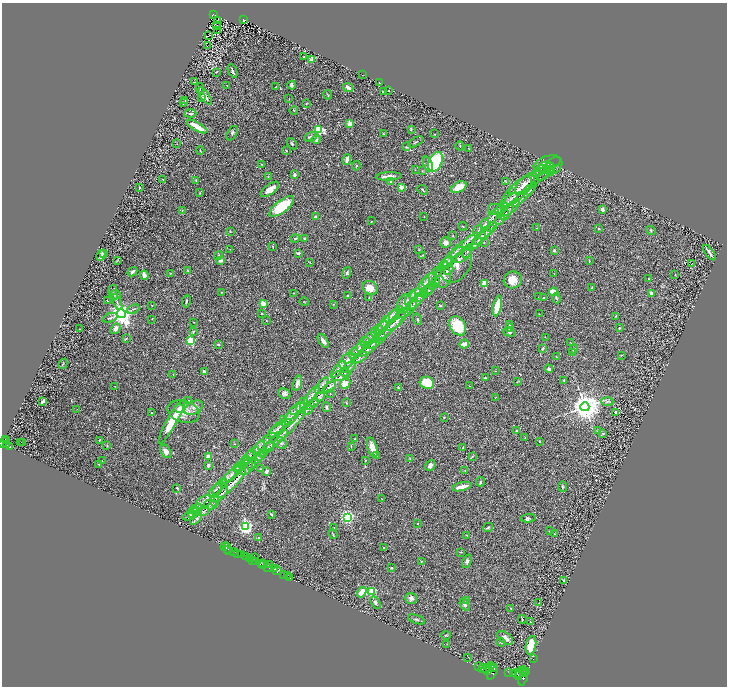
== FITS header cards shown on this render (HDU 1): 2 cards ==
NAXIS1  =                 1449
NAXIS2  =                 1368

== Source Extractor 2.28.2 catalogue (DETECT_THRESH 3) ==
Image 1449 x 1368 px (HDU 1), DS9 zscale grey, zoomed out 1/2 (1 PNG px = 2 x 2 image px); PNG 729 x 688 px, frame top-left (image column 1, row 1367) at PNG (2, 3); each listed source drawn as its Kron ellipse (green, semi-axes under 4 px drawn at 4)
Background 0.392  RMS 0.028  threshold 0.0849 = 3 sigma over >= 5 px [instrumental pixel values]
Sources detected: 453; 38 cannot appear on this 1/2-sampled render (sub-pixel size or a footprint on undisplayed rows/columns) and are neither listed nor drawn; the other 415 listed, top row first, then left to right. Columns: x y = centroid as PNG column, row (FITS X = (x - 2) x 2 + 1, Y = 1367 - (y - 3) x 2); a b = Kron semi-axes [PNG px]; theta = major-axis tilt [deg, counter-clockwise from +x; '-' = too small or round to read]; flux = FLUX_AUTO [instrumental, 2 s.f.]
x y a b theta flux
213 14 4 2 - 47
243 20 3 2 - 68
218 21 2 1 - 4.5
217 26 2 1 - 1.8
218 31 2 1 - 48
208 36 3 1 - 2.7
207 46 3 2 - 1.7
304 57 2 2 - 3.5
312 60 4 3 - 27
233 71 7 2 -67 8.9
216 72 2 1 - 2.6
363 75 2 1 - 1.3
195 82 2 2 - 2.3
379 83 3 2 - 2.5
292 85 4 4 - 11
227 86 2 2 - 1.7
276 87 4 2 - 2.4
348 87 5 3 - 17
200 88 5 2 - 3.8
389 91 2 2 - 3.7
384 92 3 2 - 11
328 95 5 2 - 3.8
205 96 10 3 -55 23
202 97 3 2 - 19
289 99 2 1 - 1.4
185 100 3 2 - 2.5
184 103 3 2 - 2
306 103 4 3 - 4.1
294 110 4 2 - 2.9
190 114 6 4 3 9.3
350 124 2 2 - 150
197 127 11 3 -30 75
411 129 4 2 - 4.3
318 130 3 3 - 400
232 133 8 4 62 12
384 134 3 2 - 2.9
434 134 3 2 - 2.3
311 137 7 4 22 19
316 139 4 4 - 18
416 142 8 2 29 5.9
177 144 3 2 - 2.1
292 144 6 3 -58 8.9
460 146 4 2 - 3.1
406 147 4 3 - 6
469 149 3 2 - 2.9
200 151 4 2 - 3.7
286 151 3 2 - 4.6
347 160 5 2 - 33
435 162 10 6 67 350
547 163 14 7 19 28
262 164 3 2 - 4.5
428 164 8 4 -68 18
356 166 5 3 - 5.4
553 166 10 7 42 23
544 167 8 4 24 15
550 169 6 5 - 15
415 170 2 1 - 1.6
540 170 6 4 50 10
548 170 3 1 - 3
422 171 3 3 - 4
537 173 4 3 - 6.7
546 173 10 4 37 7.9
294 174 3 3 - 11
389 176 13 3 3 44
268 177 3 2 - 3.5
163 179 2 2 - 6.5
196 180 3 3 - 3.3
530 181 24 6 30 48
391 182 4 3 - 13
506 182 3 1 - 2.4
523 186 10 6 51 25
401 187 2 2 - 64
459 187 8 5 29 93
139 188 3 2 - 5.2
270 189 11 5 36 46
422 190 5 3 - 7.8
518 191 21 8 43 72
200 193 3 2 - 2.3
524 195 16 4 44 27
509 201 10 3 42 18
282 206 15 6 37 220
502 208 7 4 37 14
511 208 10 3 44 19
495 209 7 5 -12 18
602 209 2 2 - 43
182 210 4 2 - 3.9
507 212 10 3 60 12
504 215 5 3 - 7.4
315 216 2 2 - 15
493 216 8 3 56 15
424 217 2 2 - 2.1
500 219 5 4 - 11
371 221 3 2 - 2.8
485 224 5 3 - 6.9
463 226 4 2 - 3.8
492 227 6 4 41 12
537 228 3 2 - 2.6
599 229 3 3 - 3.5
651 230 5 3 - 7.3
230 231 3 2 - 3.5
478 231 6 3 69 7.9
486 232 10 3 38 15
453 236 2 2 - 1.9
481 237 12 4 39 19
295 238 4 3 - 7.4
305 239 3 2 - 11
478 241 10 3 50 17
445 242 5 5 - 20
484 242 2 2 - 2.9
465 245 18 4 41 34
273 247 3 2 - 3.6
230 249 3 2 - 2
419 250 3 2 - 2.8
554 250 2 2 - 10
467 251 7 2 64 7
104 253 2 2 - 2.6
298 253 4 3 - 11
709 253 9 2 -55 17
101 255 6 3 61 18
422 255 3 2 - 3.8
218 256 5 3 - 5.8
462 256 10 5 32 14
452 257 17 3 52 25
220 260 4 3 - 21
117 261 4 2 - 3
589 261 3 2 - 4.2
310 262 3 2 - 2.6
446 263 7 3 40 11
691 263 2 1 - 34
456 265 20 13 55 78
443 266 5 3 - 7.9
449 270 5 4 - 11
188 271 3 3 - 3.6
132 272 5 3 - 18
437 272 4 2 - 4
171 273 3 2 - 2.6
347 273 6 4 71 10
554 274 3 2 - 1.5
675 274 2 2 - 1.8
144 275 5 2 - 39
443 277 11 8 76 34
648 279 3 2 - 1.8
430 280 9 5 44 16
513 280 9 8 - 63
436 282 4 3 - 4.6
484 283 2 2 - 190
424 284 8 3 60 12
433 286 5 3 - 7.2
370 288 8 6 -29 69
592 288 3 2 - 4.6
430 289 7 3 62 7.4
113 290 5 2 - 4.9
426 291 7 3 24 8.4
221 292 2 2 - 2.4
554 292 5 3 - 73
293 293 2 2 - 2.7
652 293 3 3 - 23
415 294 6 3 41 10
424 294 4 3 - 8.5
115 295 6 4 -2 9.3
348 296 2 2 - 6.9
369 297 4 3 - 5.1
420 297 6 4 38 11
538 297 2 2 - 1.8
544 297 3 2 - 4.8
410 298 8 4 58 14
556 298 5 2 - 6.8
107 301 2 2 - 2.2
186 301 6 2 80 6.6
117 302 8 3 -66 11
304 302 5 2 - 2.8
415 302 11 3 41 17
263 304 2 2 - 150
333 304 3 2 - 2.7
404 304 9 6 70 24
152 305 2 1 - 4.2
440 306 4 2 - 3.7
497 306 10 3 78 110
411 307 9 4 56 16
133 309 6 2 20 7.2
400 309 3 2 - 2.5
121 313 4 4 - 5100
261 313 2 2 - 3.1
405 313 7 3 33 10
539 314 2 1 - 1.9
393 315 9 4 42 19
616 316 2 2 - 2.6
110 318 8 3 19 9
152 319 2 2 - 1.9
418 319 6 3 -68 6
266 321 2 1 - 2.2
194 322 2 2 - 2
387 322 16 3 50 28
396 322 13 5 40 23
384 324 9 3 60 14
509 325 3 3 - 5.8
458 326 10 7 -56 180
509 328 3 2 - 4.2
619 328 3 3 - 5.8
79 329 3 2 - 1.8
115 329 6 4 52 27
388 329 18 3 40 25
379 330 5 3 - 8.2
193 331 4 3 - 5
509 332 7 4 -17 9.3
375 333 5 2 - 5.6
380 337 5 3 - 5.9
545 337 2 1 - 1.5
126 338 3 2 - 4
368 339 9 3 44 15
377 339 3 3 - 4.3
191 341 3 3 - 430
323 341 8 3 -56 24
365 342 6 5 - 10
373 343 10 3 24 14
570 343 3 2 - 2.2
218 344 3 2 - 5.8
464 344 4 3 - 69
359 348 9 4 36 15
368 349 11 3 35 15
542 349 3 2 - 13
574 349 5 3 - 10
572 353 4 3 - 10
354 354 6 1 73 3.1
621 355 3 2 - 3.9
556 357 3 2 - 2.2
360 358 8 4 29 14
347 361 9 6 49 24
63 364 5 2 - 4.9
349 367 8 4 37 12
338 369 11 3 48 18
549 369 4 3 - 14
495 371 3 2 - 3.3
204 372 4 3 - 22
345 372 4 4 - 6.6
173 374 2 1 - 1.3
341 375 10 5 16 20
485 378 4 3 - 6.2
564 380 2 2 - 4.3
517 382 3 2 - 2.2
297 383 8 3 73 21
427 383 7 6 - 150
345 384 5 4 - 63
322 385 9 3 55 15
115 386 2 1 - 2.2
469 386 3 2 - 2
330 387 7 4 37 15
398 388 3 2 - 3.6
284 394 7 5 -31 14
330 394 3 2 - 2.4
311 395 12 3 52 20
320 397 5 3 - 11
495 398 3 1 - 1.7
43 401 3 2 - 16
188 401 2 2 - 6.4
314 402 5 2 - 7.4
607 402 6 3 -3 8.9
346 403 4 2 - 3.4
302 405 8 4 54 16
310 406 3 3 - 5.8
326 407 5 3 - 7.7
585 407 4 4 - 10000
180 408 5 4 - 16
194 408 10 6 29 31
77 409 3 2 - 2
299 409 10 2 23 11
307 410 6 4 25 11
183 411 16 10 -16 79
615 412 2 2 - 9.3
152 413 4 3 - 4.6
293 414 12 5 58 28
444 417 3 2 - 4.2
283 419 3 2 - 2.5
172 422 25 5 60 160
291 425 21 4 49 39
280 426 12 4 32 20
517 431 4 3 - 13
598 431 4 3 - 9.3
275 432 10 3 40 16
603 433 4 3 - 5
525 438 3 2 - 1.6
6 439 4 2 - 370
267 439 5 3 - 7.6
355 439 3 2 - 5.6
99 440 4 2 - 4.9
7 441 2 1 - 180
275 441 15 3 39 24
539 441 2 2 - 3
3 442 5 3 - 690
21 442 2 1 - 0.79
23 442 2 1 - 2.1
281 443 6 5 - 13
7 444 4 2 - 300
234 444 3 3 - 3.5
107 446 3 3 - 4.1
351 446 3 2 - 3.3
9 447 3 2 - 220
259 448 8 4 54 14
268 448 6 4 42 12
372 448 10 4 -73 58
463 448 3 2 - 4.6
166 451 7 5 -61 28
253 453 7 4 37 15
263 453 5 2 - 6.7
377 455 4 3 - 5.7
208 456 4 4 - 24
250 456 7 4 32 13
260 456 5 3 - 7.4
472 457 3 2 - 3.5
256 459 6 3 19 7.1
410 459 3 2 - 2.8
246 460 5 3 - 6.9
365 460 3 2 - 2.6
102 461 2 1 - 1.7
99 464 2 2 - 2.7
251 464 6 2 78 3.5
208 465 3 3 - 9.2
430 465 6 4 50 22
240 466 6 4 19 12
237 468 5 4 - 11
247 469 8 3 47 11
260 469 4 2 - 3
267 471 2 2 - 53
465 471 3 2 - 3.8
231 475 12 3 42 24
480 482 5 2 - 4.7
224 483 4 4 - 7.6
232 483 19 3 46 32
220 486 10 3 50 17
462 487 10 3 13 58
562 487 5 3 - 6.5
177 488 3 2 - 3.8
216 490 9 3 39 15
221 494 9 2 47 11
382 499 3 1 - 1.8
215 501 6 3 88 8.2
204 502 9 5 35 20
210 505 6 4 -2 12
197 509 5 3 - 10
195 510 5 4 - 9.2
204 511 6 3 34 8.6
193 513 5 4 - 8.4
271 514 3 2 - 7.6
190 516 8 3 21 11
347 517 3 3 - 1500
528 518 7 3 5 8
196 519 7 4 46 13
418 524 3 2 - 2.2
246 527 3 3 - 1500
488 527 5 3 - 8.2
334 528 2 2 - 4.9
549 531 4 2 - 3.4
333 534 5 2 - 5
554 534 2 2 - 2.5
467 535 2 2 - 2.3
258 537 3 2 - 3.1
224 547 2 2 - 10
227 548 6 2 -84 30
384 548 3 2 - 5.2
229 549 2 1 - 17
234 551 2 1 - 54
461 552 3 2 - 2.7
238 553 2 2 - 250
242 555 2 1 - 370
245 556 3 2 - 93
250 558 3 2 - 71
254 558 2 1 - 120
252 560 2 1 - 28
255 561 3 1 - 500
421 561 2 2 - 3.1
467 561 7 3 68 11
263 563 2 1 - 410
261 565 3 1 - 270
264 565 2 2 - 230
269 565 4 2 - 410
268 568 5 1 - 180
391 568 3 3 - 5.8
275 569 3 2 - 750
277 571 5 2 - 800
284 574 3 2 - 690
287 575 2 1 - 790
290 577 3 2 - 710
564 581 3 2 - 2.7
362 592 6 3 56 83
372 592 3 3 - 430
411 598 6 5 - 19
466 601 3 2 - 5.3
376 602 7 4 -60 16
539 603 3 2 - 2.2
465 605 6 3 -54 13
511 608 2 2 - 6
416 619 9 3 -20 7.9
522 619 5 3 - 5.3
530 622 2 2 - 2.2
446 635 5 2 - 4.1
505 638 9 5 -37 29
501 642 5 3 - 5.7
447 644 3 2 - 2.3
531 645 9 5 79 140
468 657 2 1 - 1
533 659 2 1 - 13
478 667 2 1 - 190
490 667 5 3 - 3300
493 667 2 2 - 1800
483 669 3 2 - 2600
486 669 4 3 - 4900
488 671 3 2 - 2400
493 672 8 3 63 4300
509 672 2 1 - 190
521 672 6 3 40 2600
527 672 3 2 - 1000
524 673 3 2 - 1800
514 674 3 2 - 2200
517 674 6 3 -42 6200
523 677 8 3 72 4000
At the frame edge (FLAGS 8, measured only in part): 1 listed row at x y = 3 442
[38 sub-pixel or undisplayed-footprint detections neither listed nor drawn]